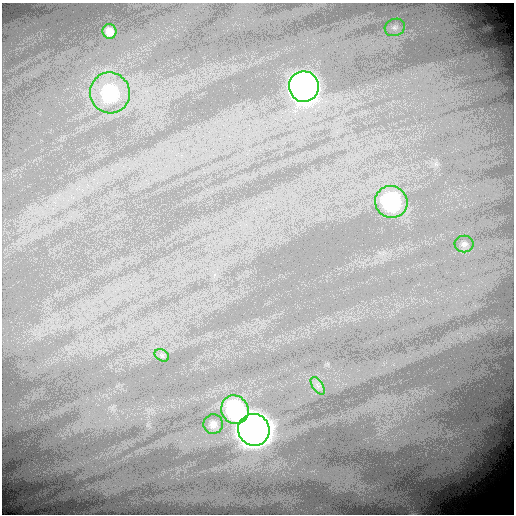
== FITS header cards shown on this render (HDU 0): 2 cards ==
NAXIS1  =                  512
NAXIS2  =                  512

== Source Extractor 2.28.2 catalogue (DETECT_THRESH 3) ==
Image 512 x 512 px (HDU 0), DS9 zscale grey, 1 PNG px = 1 image px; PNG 516 x 516 px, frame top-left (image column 1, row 512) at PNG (2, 3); each listed source drawn as its Kron ellipse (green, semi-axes under 4 px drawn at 4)
Background 17.7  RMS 0.51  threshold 1.53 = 3 sigma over >= 5 px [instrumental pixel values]
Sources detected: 11; all 11 listed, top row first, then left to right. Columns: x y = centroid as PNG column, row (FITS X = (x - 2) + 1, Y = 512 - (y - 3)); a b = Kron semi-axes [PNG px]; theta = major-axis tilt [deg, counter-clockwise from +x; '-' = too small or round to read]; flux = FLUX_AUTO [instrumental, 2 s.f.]
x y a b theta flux
395 27 10 8 23 160
109 31 7 7 - 250
304 87 15 15 - 24000
110 93 20 20 - 2700
391 202 16 16 - 3700
464 244 9 8 - 130
162 355 8 5 -30 94
318 386 10 5 -57 140
235 410 15 13 -57 3300
213 424 10 9 - 190
254 430 16 15 - 47000